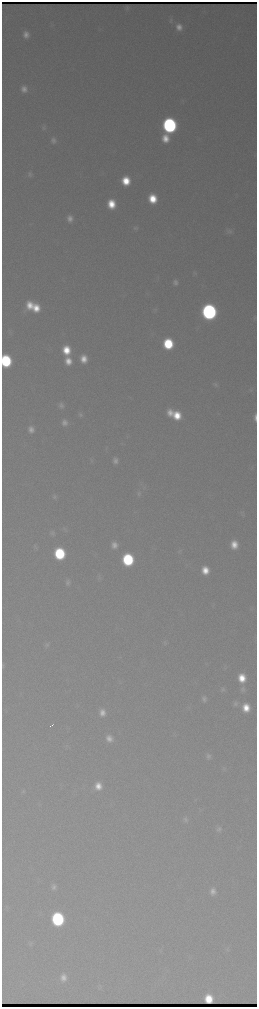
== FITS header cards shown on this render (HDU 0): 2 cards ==
NAXIS1  =                  510 / length of data axis 1
NAXIS2  =                 2010 / length of data axis 2

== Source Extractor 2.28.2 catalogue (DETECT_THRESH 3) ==
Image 510 x 2010 px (HDU 0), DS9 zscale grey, zoomed out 1/2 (1 PNG px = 2 x 2 image px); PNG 259 x 1009 px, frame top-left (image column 2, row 2010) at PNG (2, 2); no overlay
Background 3170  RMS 37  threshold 110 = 3 sigma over >= 5 px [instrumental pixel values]
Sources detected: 81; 1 cannot appear on this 1/2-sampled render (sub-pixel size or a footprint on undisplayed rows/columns) and is not listed; the other 80 listed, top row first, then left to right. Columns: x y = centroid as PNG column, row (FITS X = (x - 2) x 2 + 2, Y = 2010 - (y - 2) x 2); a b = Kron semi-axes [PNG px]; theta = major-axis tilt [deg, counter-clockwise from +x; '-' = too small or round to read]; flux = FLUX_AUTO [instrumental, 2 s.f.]
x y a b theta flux
127 8 4 3 - 1.3e+04
171 20 9 6 -90 2.2e+04
179 27 8 7 - 7.1e+04
26 34 7 6 - 5.9e+04
24 89 8 7 - 5.8e+04
169 125 9 8 - 2.8e+06
43 127 7 6 - 1.9e+04
165 138 9 7 -83 1.3e+05
53 140 8 7 - 3.8e+04
30 174 8 6 -86 2.3e+04
126 181 7 7 - 2.4e+05
153 199 8 7 - 2.4e+05
111 204 8 7 - 2.1e+05
70 218 8 7 - 5.6e+04
136 228 7 6 - 2.1e+04
229 231 10 7 -16 3.6e+04
195 273 7 5 -36 1.5e+04
175 282 7 6 - 3.4e+04
30 305 9 8 - 1.5e+05
36 308 8 7 - 1.6e+05
155 310 6 5 - 1.5e+04
209 312 9 8 - 4.1e+06
255 318 7 4 83 1.3e+04
10 332 6 4 40 1.4e+04
168 344 8 7 - 5.7e+05
66 350 8 7 - 2.1e+05
84 359 8 7 - 1.2e+05
6 361 8 7 - 9.1e+05
68 361 8 7 - 1.2e+05
215 384 8 6 -37 2.2e+04
251 390 6 5 - 1.6e+04
61 405 7 6 - 3.4e+04
170 413 9 7 -83 9.6e+04
80 415 7 6 - 2.2e+04
177 415 9 7 -62 2.2e+05
255 417 9 3 -90 3.6e+04
64 422 8 7 - 5.2e+04
31 429 8 7 - 5.8e+04
91 461 4 4 - 9.7e+03
115 461 7 6 - 4.1e+04
139 493 7 6 - 2.1e+04
55 497 7 6 - 2.2e+04
242 514 8 5 -43 1.5e+04
65 529 7 5 -59 1.7e+04
52 533 7 5 -66 2.2e+04
234 544 8 7 - 1.3e+05
114 545 7 6 - 5.8e+04
35 547 8 3 -57 1.2e+04
179 551 7 6 - 1.8e+04
60 554 8 7 - 8.2e+05
128 560 8 7 - 1.0e+06
205 570 7 6 - 1.4e+05
99 577 7 5 -75 1.6e+04
68 582 8 6 -83 3.1e+04
165 643 7 6 - 1.6e+04
47 645 7 5 -63 1.8e+04
225 667 6 3 -48 9.8e+03
242 678 8 7 - 1.9e+05
223 689 6 5 - 1.9e+04
243 689 8 6 -82 2.9e+04
204 699 7 6 - 3.4e+04
235 704 8 6 -83 2.6e+04
246 708 7 6 - 1.5e+05
102 713 8 6 -83 7.0e+04
52 725 4 1 - 1.9e+04
109 738 8 7 - 6.7e+04
208 756 8 7 - 3.1e+04
224 769 7 5 -82 1.5e+04
98 786 8 7 - 1.1e+05
23 792 6 4 13 1.3e+04
185 819 8 6 -77 2.6e+04
219 829 8 7 - 2.9e+04
53 887 7 6 - 3.1e+04
213 891 8 6 -86 5.4e+04
58 919 9 8 - 1.7e+06
30 943 6 5 - 1.5e+04
227 949 6 5 - 1.5e+04
63 977 9 7 -84 6.9e+04
100 987 8 3 -66 1.4e+04
209 999 7 7 - 8.2e+04
At the frame edge (FLAGS 8, measured only in part): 2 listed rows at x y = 255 318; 255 417
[1 sub-pixel or undisplayed-footprint detection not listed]